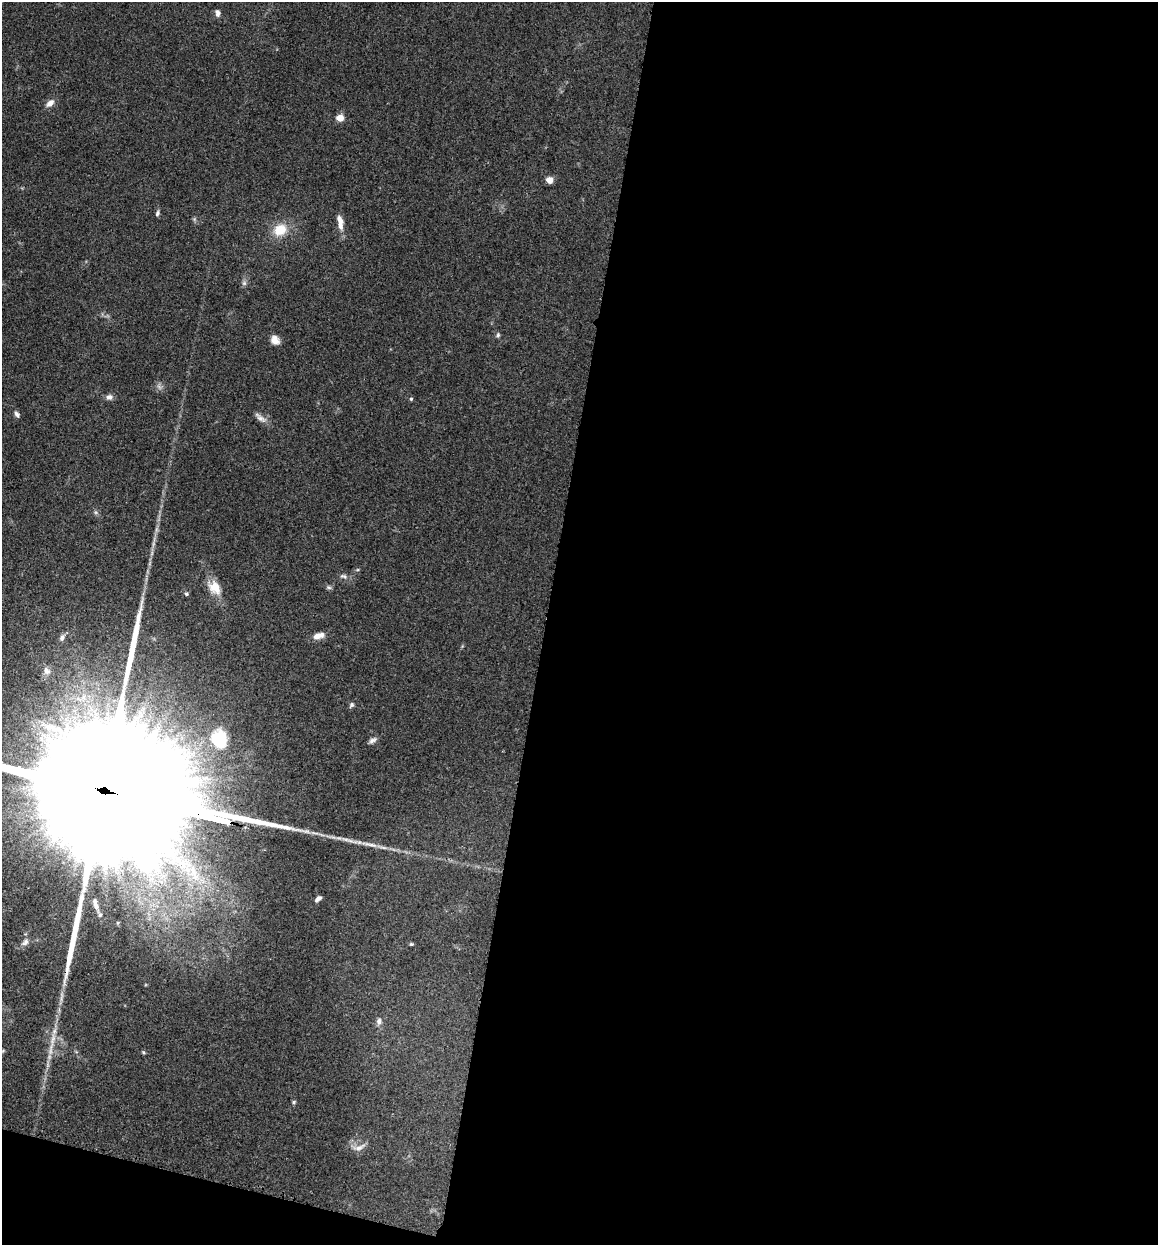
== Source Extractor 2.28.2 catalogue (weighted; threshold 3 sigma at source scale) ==
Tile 16 of 4 x 4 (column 4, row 4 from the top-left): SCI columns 3809-4964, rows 795-2037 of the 6832 x 5775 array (HDU 1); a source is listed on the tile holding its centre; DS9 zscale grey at full resolution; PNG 1160 x 1247 px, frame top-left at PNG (2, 2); no overlay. Shown black and unused: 55% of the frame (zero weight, under 3 of 4 exposures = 2% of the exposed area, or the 3 px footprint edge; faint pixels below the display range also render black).
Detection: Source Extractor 2.28.2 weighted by HDU 2 'WHT'; one run over the whole footprint, this tile lists its part. Background 0.167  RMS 0.0077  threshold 0.0347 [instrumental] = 3 sigma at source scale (4.5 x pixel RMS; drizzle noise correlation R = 1.50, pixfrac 1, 0.05/0.05 arcsec/px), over >= 5 px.
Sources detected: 35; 1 too faint to see at this stretch — not listed; the other 34 listed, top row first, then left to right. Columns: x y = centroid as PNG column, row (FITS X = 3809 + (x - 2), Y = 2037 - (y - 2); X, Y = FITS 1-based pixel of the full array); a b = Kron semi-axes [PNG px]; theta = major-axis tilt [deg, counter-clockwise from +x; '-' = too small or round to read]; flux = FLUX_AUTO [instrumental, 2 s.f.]
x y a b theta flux
217 13 9 6 -81 2.8
50 103 11 7 39 4.7
340 118 5 5 - 16
549 180 6 6 - 5.7
157 213 8 5 74 1.7
340 222 19 7 -80 7.6
280 230 17 14 25 16
244 283 6 6 - 2
498 335 6 5 - 1.4
275 340 11 9 -55 5.6
109 397 9 7 13 3.3
411 399 5 5 - 0.99
17 414 8 5 -55 2.3
260 418 20 7 -40 4.5
343 576 11 6 -2 2.4
329 587 7 5 -21 1.6
215 588 20 14 -55 12
186 594 5 4 - 1.3
318 636 13 7 18 7
62 638 9 6 71 2.5
46 671 12 9 -56 4.5
351 705 7 6 - 1.8
219 739 23 19 -76 28
372 740 11 6 34 2.7
100 790 193 26 -14 180000
318 899 8 4 41 2.9
95 904 19 6 -74 5.4
25 942 13 8 43 4
411 944 5 4 - 1
379 1021 9 7 -90 3.3
53 1039 24 6 78 9.2
143 1052 5 4 - 0.95
294 1102 5 4 - 1.1
359 1147 20 8 17 5.6
Overlapping masked pixels (flux is a lower limit): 1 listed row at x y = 100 790
Isophote crosses this tile's border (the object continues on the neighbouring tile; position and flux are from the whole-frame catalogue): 1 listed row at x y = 100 790